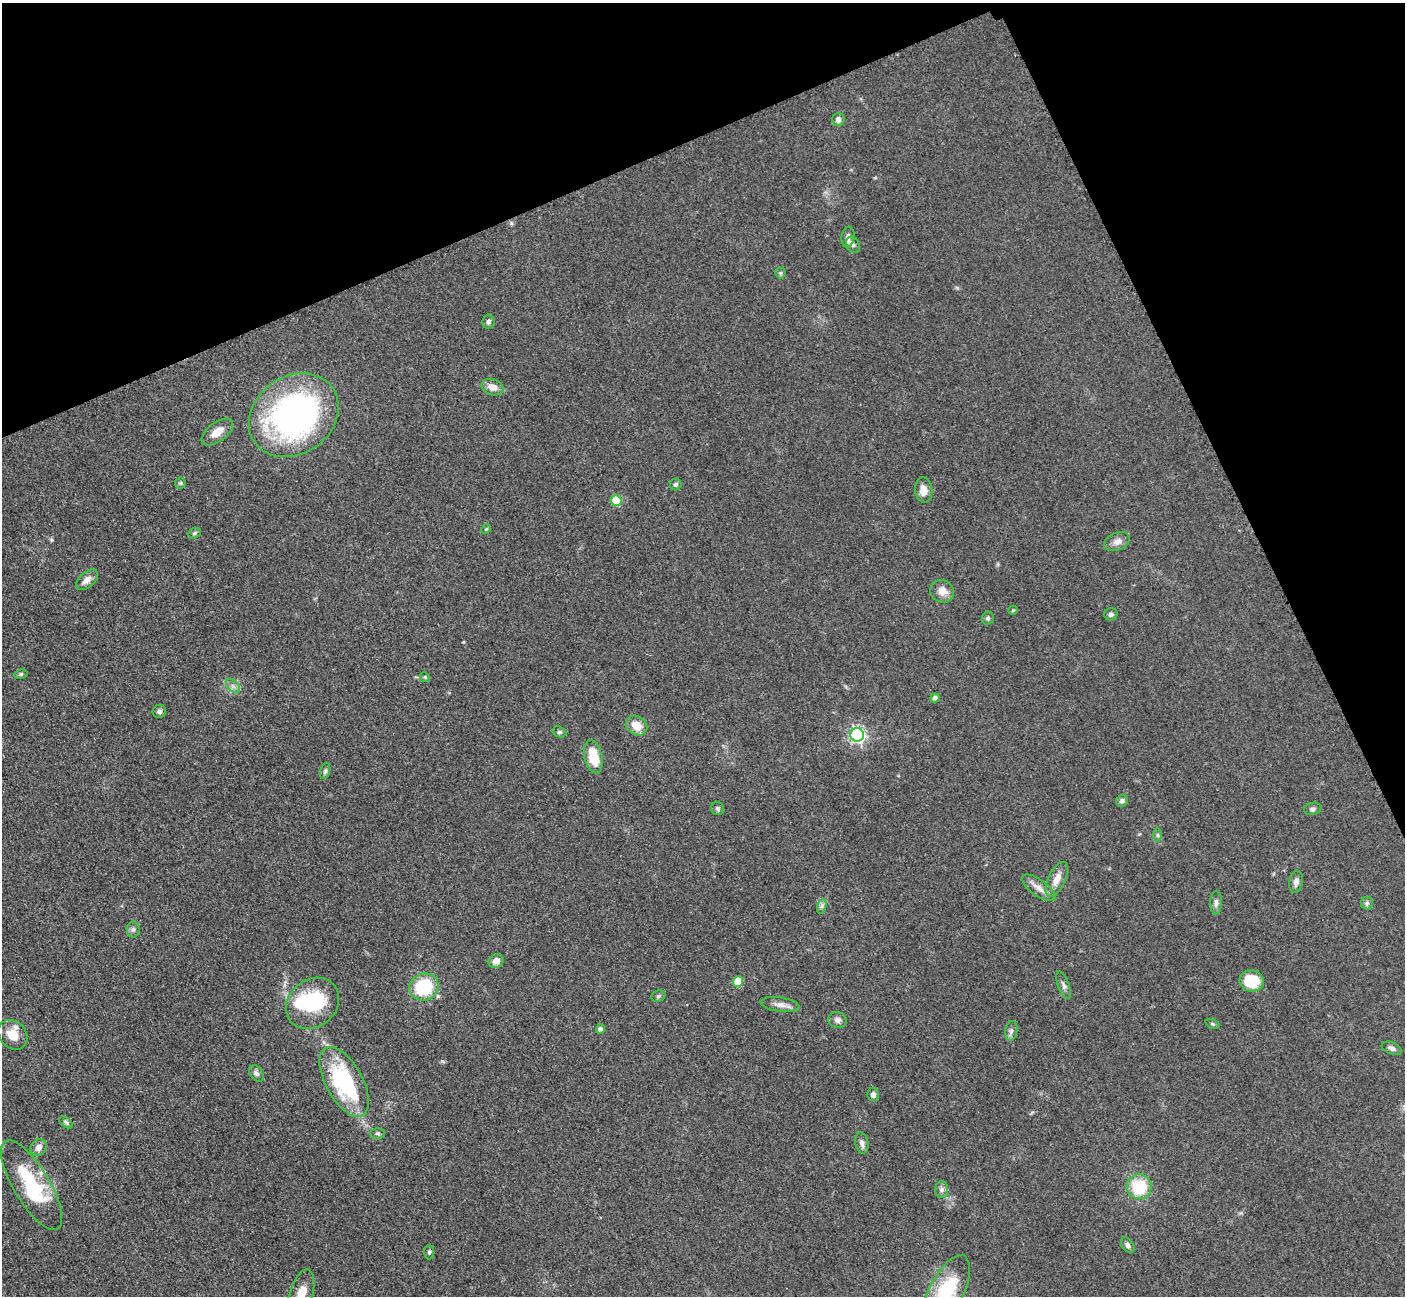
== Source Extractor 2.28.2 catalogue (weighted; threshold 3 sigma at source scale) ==
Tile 3 of 4 x 4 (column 3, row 1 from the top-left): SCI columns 2827-4229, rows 4179-5472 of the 5699 x 5661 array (HDU 1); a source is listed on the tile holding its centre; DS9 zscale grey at full resolution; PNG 1407 x 1298 px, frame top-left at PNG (2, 3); each listed source drawn as its Kron ellipse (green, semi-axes under 4 px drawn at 4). Shown black and unused: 22% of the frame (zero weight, under 3 of 5 exposures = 4% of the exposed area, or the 3 px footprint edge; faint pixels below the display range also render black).
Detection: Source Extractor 2.28.2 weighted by HDU 2 'WHT'; one run over the whole footprint, this tile lists its part. Background 0.0527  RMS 0.0057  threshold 0.0254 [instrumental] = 3 sigma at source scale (4.5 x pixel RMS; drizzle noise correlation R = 1.50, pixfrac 1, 0.05/0.05 arcsec/px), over >= 5 px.
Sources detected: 72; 1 inside a brighter object's white glare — neither listed nor drawn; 2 inside a brighter listed object's ellipse — not listed separately; the other 69 listed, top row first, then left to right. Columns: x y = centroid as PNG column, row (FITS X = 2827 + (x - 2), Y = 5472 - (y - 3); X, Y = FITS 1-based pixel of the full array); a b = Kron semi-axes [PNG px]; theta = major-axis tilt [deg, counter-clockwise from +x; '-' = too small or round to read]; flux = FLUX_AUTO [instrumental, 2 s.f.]
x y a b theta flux
838 120 6 6 - 2.5
848 237 10 6 82 2.3
853 245 8 6 -63 1.6
780 273 5 5 - 0.86
488 322 7 6 - 1.7
492 387 11 8 -18 5.1
294 415 47 39 36 170
217 432 18 9 37 7.1
180 483 5 5 - 0.89
676 484 6 5 - 1.2
924 490 13 8 -83 5.7
616 501 5 5 - 21
486 529 5 4 - 0.7
194 533 7 5 22 1
1117 541 13 8 22 3.7
87 580 13 7 41 3.9
942 591 12 11 - 5.7
1013 610 4 4 - 0.76
1111 614 6 6 - 1.9
988 618 6 6 - 1.1
21 674 7 4 10 1.1
425 677 5 4 - 0.79
233 686 8 5 -45 1.8
935 698 4 4 - 1.9
159 711 7 6 - 1.6
637 726 11 9 -35 7.4
559 732 7 5 -20 1.1
857 735 7 6 - 130
593 757 17 9 -78 16
325 771 8 5 75 1.2
1122 801 6 5 - 1.6
718 808 7 6 - 1.2
1313 809 8 6 11 1.5
1157 835 6 4 -90 0.97
1057 879 19 8 64 6.1
1296 882 11 6 79 2.7
1039 888 20 8 -35 5
1216 903 12 6 89 2
1367 903 6 6 - 1.2
822 906 7 4 71 1.3
133 930 8 6 -90 1.5
496 961 8 7 - 3.9
738 981 5 5 - 14
1252 981 12 10 -8 21
1064 985 14 5 -70 2.2
424 987 15 13 25 36
658 996 7 5 22 1.1
313 1003 28 23 40 39
780 1005 19 7 -8 4.2
837 1020 9 7 -15 2.4
1212 1024 7 4 -20 0.75
600 1029 5 4 - 1.7
1011 1031 10 6 80 1.8
13 1035 16 13 -47 8.8
1392 1048 10 6 -23 2.2
256 1073 9 6 -55 1.9
344 1082 38 18 -61 63
873 1095 6 5 - 2.3
66 1122 7 4 -39 1.3
377 1133 7 5 0 1.2
862 1143 10 6 -78 2.5
39 1147 9 7 46 3.2
31 1185 51 18 -59 44
1139 1187 12 12 - 24
942 1190 8 6 90 1.9
1128 1245 8 5 -54 2
429 1252 7 5 -90 1
946 1293 42 17 64 42
301 1295 26 11 74 9.7
Isophote crosses this tile's border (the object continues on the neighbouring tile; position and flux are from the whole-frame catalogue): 2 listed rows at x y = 946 1293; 301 1295